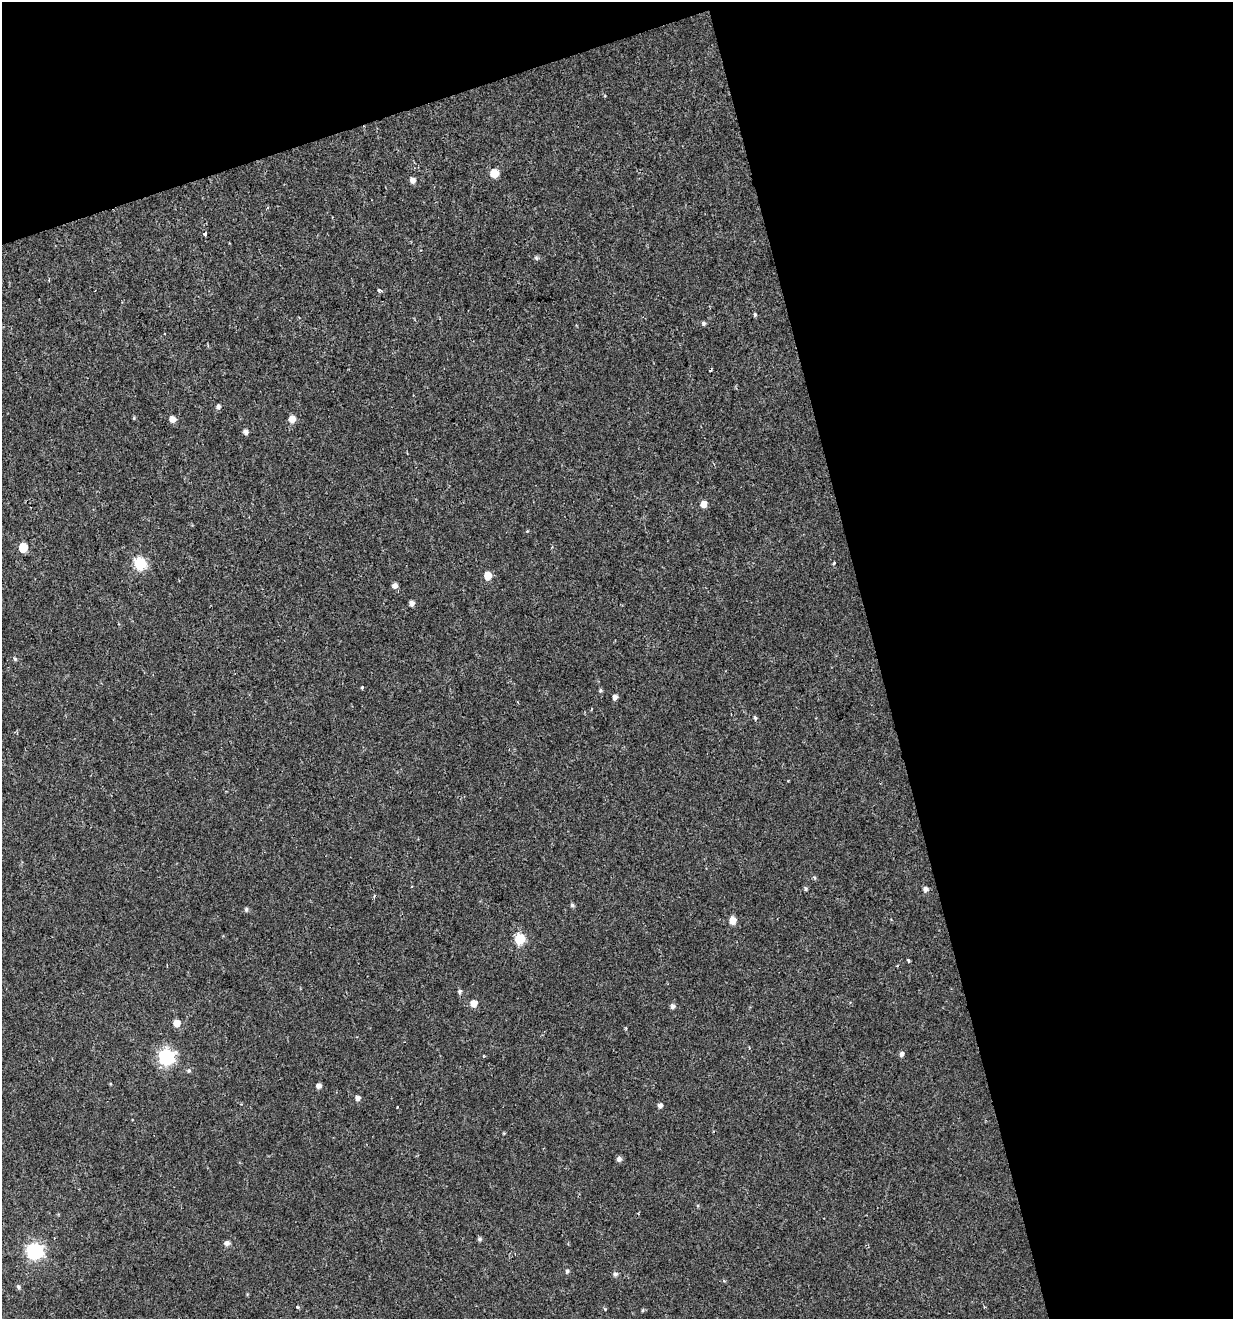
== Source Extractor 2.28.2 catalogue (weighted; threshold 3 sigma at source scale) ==
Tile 2 of 2 x 2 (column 2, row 1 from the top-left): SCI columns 1285-2515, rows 1319-2635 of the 2551 x 2635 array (HDU 1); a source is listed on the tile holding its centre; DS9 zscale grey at full resolution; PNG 1235 x 1321 px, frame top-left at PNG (2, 2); no overlay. Shown black and unused: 34% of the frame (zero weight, under 2 of 3 exposures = <1% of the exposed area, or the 3 px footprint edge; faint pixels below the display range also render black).
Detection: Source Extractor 2.28.2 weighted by HDU 2 'WHT'; one run over the whole footprint, this tile lists its part. Background 3.53e-04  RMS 0.0024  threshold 0.0107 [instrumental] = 3 sigma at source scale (4.5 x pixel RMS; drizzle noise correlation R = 1.50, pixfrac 1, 0.0396/0.0396 arcsec/px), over >= 5 px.
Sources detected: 57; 3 cosmic-ray / hot-pixel residue — not listed; the other 54 listed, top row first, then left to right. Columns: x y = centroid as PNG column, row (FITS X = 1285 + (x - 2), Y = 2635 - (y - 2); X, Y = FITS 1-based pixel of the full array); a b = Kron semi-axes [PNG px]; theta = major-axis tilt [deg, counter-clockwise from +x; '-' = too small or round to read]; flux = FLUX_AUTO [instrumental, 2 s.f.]
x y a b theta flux
494 173 6 5 - 5.8
412 180 6 5 - 1.2
205 234 4 3 - 2.5
536 258 5 5 - 0.44
49 280 3 3 - 0.26
379 291 6 4 -10 0.52
755 315 5 4 - 0.36
703 323 5 5 - 0.46
218 407 5 5 - 0.71
134 418 4 4 - 0.23
172 419 6 5 - 1.7
292 419 6 5 - 2.3
246 432 5 5 - 0.82
704 504 6 5 - 2
527 531 4 4 - 0.19
23 548 6 5 - 8
834 563 4 3 - 0.38
140 564 6 6 - 25
488 576 5 5 - 4.3
395 585 5 5 - 1.2
412 603 5 5 - 1.1
15 659 6 4 -45 0.3
362 688 3 3 - 0.44
600 690 5 5 - 0.38
615 697 5 5 - 1
755 718 5 4 - 0.34
806 889 5 5 - 0.32
926 889 6 5 - 0.91
572 905 5 5 - 0.46
246 909 5 5 - 0.5
732 920 5 5 - 3.3
520 939 6 6 - 14
908 961 4 3 - 0.58
460 991 6 5 - 0.48
473 1003 5 5 - 2.6
673 1006 5 5 - 0.8
177 1023 6 6 - 2.4
902 1054 6 5 - 0.69
483 1056 4 3 - 0.22
166 1057 7 7 - 56
189 1070 6 5 - 0.43
319 1086 5 5 - 1
358 1098 5 5 - 0.97
660 1105 5 4 - 0.87
619 1159 5 5 - 0.87
480 1239 5 5 - 0.48
227 1243 5 5 - 0.94
35 1251 7 7 - 58
567 1271 5 5 - 0.45
615 1274 6 5 - 0.61
18 1287 6 5 - 0.52
298 1307 4 3 - 0.3
605 1309 4 4 - 0.22
643 1310 5 3 - 0.24